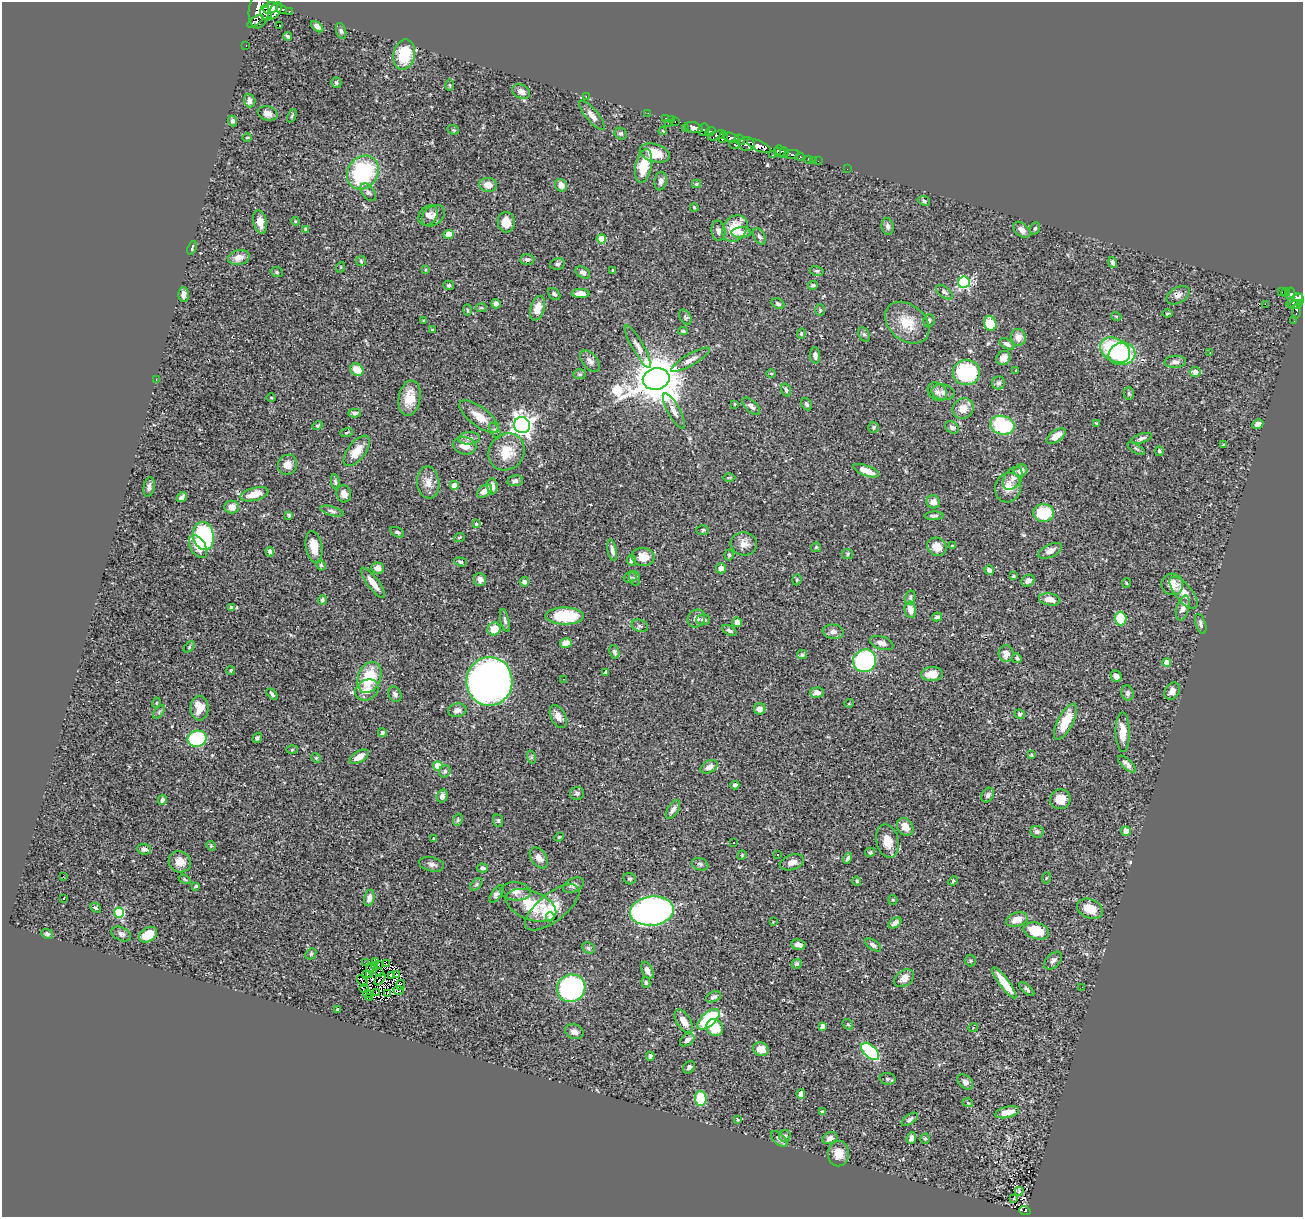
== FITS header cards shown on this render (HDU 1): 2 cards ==
NAXIS1  =                 1301
NAXIS2  =                 1215

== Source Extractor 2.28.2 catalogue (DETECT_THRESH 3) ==
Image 1301 x 1215 px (HDU 1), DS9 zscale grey, 1 PNG px = 1 image px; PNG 1305 x 1219 px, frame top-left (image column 1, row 1215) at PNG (2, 2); each listed source drawn as its Kron ellipse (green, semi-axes under 4 px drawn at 4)
Background 0.469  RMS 0.028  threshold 0.0832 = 3 sigma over >= 5 px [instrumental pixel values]
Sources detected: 416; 2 with non-positive FLUX_AUTO (blend fragments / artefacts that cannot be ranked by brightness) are neither listed nor drawn; the other 414 listed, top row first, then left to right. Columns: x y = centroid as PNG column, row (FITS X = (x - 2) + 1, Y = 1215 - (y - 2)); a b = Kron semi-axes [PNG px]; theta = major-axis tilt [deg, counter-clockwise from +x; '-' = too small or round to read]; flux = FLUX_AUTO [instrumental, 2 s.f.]
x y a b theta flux
270 8 7 5 24 390
282 9 5 3 - 160
259 10 18 10 84 1400
275 11 9 5 58 540
289 11 3 3 - 37
266 13 7 5 -66 330
255 21 9 3 33 98
280 26 2 2 - 7.5
317 27 7 4 -40 7.1
341 31 8 5 -73 3.9
288 36 4 3 - 3.9
246 45 3 2 - 7.1
404 55 15 10 78 56
336 83 5 5 - 3.1
450 85 6 4 -89 2.1
521 92 9 7 -30 12
586 96 2 2 - 38
250 101 6 5 - 8.3
268 113 10 7 -17 10
648 113 2 2 - 1.3
592 115 18 6 -50 12
292 116 7 3 67 2.4
666 118 3 2 - 13
671 120 3 2 - 5.7
233 121 5 4 - 4.2
675 121 3 2 - 11
668 123 2 2 - 23
694 128 9 5 -16 570
685 129 3 2 - 9.2
704 129 6 5 - 110
453 130 6 4 -21 2.4
663 131 4 3 - 1.6
710 132 5 4 - 100
621 134 6 5 - 3.8
717 135 9 4 18 99
247 137 4 3 - 1.8
723 137 5 4 - 130
731 138 8 4 -16 140
740 140 6 4 -57 87
747 144 7 7 - 240
734 145 5 4 - 50
759 146 13 5 -25 640
777 152 4 3 - 63
781 152 7 4 -65 63
784 152 5 3 - 110
655 153 15 9 -16 42
791 154 8 4 9 87
773 155 3 2 - 10
800 157 4 3 - 63
808 159 4 3 - 19
813 160 3 2 - 4.3
818 161 2 2 - 3.1
644 166 17 8 78 49
847 169 2 2 - 2.3
363 173 18 15 54 180
661 181 9 6 80 7.1
697 184 4 4 - 2.6
488 185 9 7 -7 19
561 185 6 5 - 12
368 192 10 6 -54 6.7
924 201 6 4 -23 3.4
694 207 4 3 - 2.2
428 215 11 8 50 8.4
433 216 13 9 38 10
295 221 4 3 - 1.6
260 222 12 6 -77 14
506 222 10 8 -84 24
888 226 8 6 -84 5.5
735 228 14 11 51 44
1035 228 6 4 71 3
306 229 4 4 - 3.9
1022 230 10 6 -40 11
718 231 10 7 -81 6.9
741 232 10 5 1 8.5
449 234 5 4 - 28
759 236 9 5 -61 5.3
601 239 4 4 - 49
192 248 7 2 71 2.5
239 257 11 7 15 14
527 259 7 5 2 4.8
361 261 5 5 - 2.5
1113 262 5 4 - 4
557 264 7 5 15 3.7
341 267 5 3 - 1.8
425 270 4 3 - 1.6
613 270 3 3 - 2.1
817 271 7 5 -14 3.3
277 272 6 5 - 2.7
583 273 8 5 -33 5.6
964 282 6 5 - 190
449 285 5 5 - 3
813 285 5 4 - 3.3
1281 291 3 3 - 15
944 292 10 5 -36 5.2
1286 292 4 3 - 66
581 293 9 4 -1 12
184 294 7 5 -87 9.5
554 294 7 5 -44 3.4
1291 294 6 4 82 43
1178 295 12 7 31 9.9
1298 298 5 3 - 99
1295 301 9 5 35 140
496 304 5 4 - 6.7
778 304 7 4 -28 4
1265 304 2 2 - 590
1295 304 7 3 15 110
481 308 5 3 - 2.1
537 308 13 7 72 21
467 310 6 3 -88 1.9
820 310 6 5 - 3
1297 311 8 4 84 33
1168 313 5 3 - 2
1116 316 5 3 - 1.5
685 317 8 5 -60 3.3
424 321 3 2 - 1.9
929 321 6 5 - 5.7
1294 321 2 2 - 2.3
907 323 25 17 -40 44
990 324 7 6 - 46
432 330 3 2 - 1.7
683 331 4 3 - 2.4
801 333 5 4 - 2.8
864 334 8 5 -60 3.8
1018 337 8 7 - 15
1007 344 8 5 -29 6.6
638 347 24 5 -60 11
1115 350 16 11 -30 150
1210 352 3 2 - 1.2
1122 354 13 11 10 130
815 355 8 5 -85 6.8
1003 358 7 6 - 12
691 360 22 5 30 12
590 361 12 7 -49 8.7
1175 362 11 6 2 7.5
357 370 7 5 -39 30
1016 371 3 2 - 1.5
966 372 13 12 - 170
1195 372 5 5 - 14
771 373 4 3 - 1.9
580 374 6 5 - 2.7
156 379 2 2 - 1.1
656 379 13 10 11 9200
998 383 6 6 - 4.1
786 390 6 4 -72 3.9
937 392 10 8 -40 9.4
943 392 11 7 -9 8.4
1129 394 6 5 - 2.9
271 398 5 3 - 1.5
410 398 18 11 80 37
735 404 3 2 - 1.3
806 404 6 5 - 4.5
751 406 11 5 -44 8.8
963 408 11 10 - 20
674 411 20 6 -61 13
355 413 6 4 -2 4.7
479 417 24 9 -37 26
1096 423 4 2 - 1.4
1258 424 5 4 - 8.7
522 425 8 8 - 980
1002 425 12 9 -15 130
318 426 5 4 - 2.6
874 427 5 5 - 3.5
952 427 7 5 -32 5.1
495 431 8 4 -62 3.7
346 433 6 3 19 2.1
1056 436 11 5 34 19
469 438 11 6 4 7.7
1142 438 11 4 17 6.2
1223 445 3 2 - 1.7
464 446 12 8 -13 23
1136 449 10 4 -32 3.5
357 451 18 8 53 28
1159 451 5 4 - 3.8
507 452 19 17 48 46
287 465 10 9 - 14
1020 470 7 6 - 12
866 471 13 5 -21 22
729 478 6 4 2 2.3
1013 478 12 8 56 9.9
515 481 8 5 8 5.6
335 482 7 4 -82 3.5
428 482 16 11 -83 19
454 485 4 4 - 26
492 486 8 5 -86 12
149 487 10 5 79 6.8
1008 487 15 13 77 25
485 491 8 5 39 16
254 494 14 6 15 29
344 494 8 7 - 11
182 497 6 4 41 6.3
933 502 7 6 - 13
232 507 7 6 - 15
332 511 12 4 -15 5.2
1044 513 10 9 - 79
289 515 4 3 - 2.7
934 516 9 4 1 5
476 524 4 4 - 1.9
703 530 6 5 - 3.4
397 532 7 4 -27 3.9
203 536 14 10 -80 240
459 537 5 3 - 1.7
744 544 13 11 -12 15
952 546 4 3 - 2.6
198 547 12 7 -58 24
314 547 16 8 -79 27
816 547 5 4 - 2.1
937 547 10 8 -32 20
612 550 11 4 -80 7.3
1050 551 13 6 24 9.1
270 552 5 4 - 5.5
848 554 5 5 - 2.7
729 555 5 4 - 3.7
643 557 11 9 -7 24
631 560 5 4 - 5.8
460 562 6 4 -18 2.9
321 565 5 4 - 2.6
378 568 6 5 - 13
721 568 5 5 - 9.5
989 570 5 4 - 7.5
1013 576 3 3 - 2.3
630 577 7 5 19 3.7
635 578 7 5 -73 3.9
480 580 6 6 - 12
797 580 5 4 - 2.4
1028 581 6 5 - 8.6
524 582 5 4 - 7.3
373 583 18 5 -53 20
1126 583 5 3 - 1.8
1172 584 11 10 - 22
1184 593 19 8 -50 22
910 598 7 5 77 3.9
1050 599 11 6 -9 13
322 600 4 4 - 4.3
231 607 4 3 - 2.3
1183 608 13 6 75 14
910 610 8 5 -80 14
565 616 19 8 -1 100
937 617 5 4 - 5.1
696 618 9 8 - 9.1
1121 619 7 6 - 59
505 620 12 4 -77 5
703 620 7 5 -1 5.8
737 622 5 5 - 12
1201 624 10 5 -73 5.1
640 626 8 6 -21 5.2
494 629 7 6 - 26
729 630 8 4 -28 4.8
833 632 10 7 -5 7.8
566 643 6 5 - 22
882 643 12 6 -19 9.6
189 647 6 4 47 2.3
614 652 7 4 -70 4.8
1006 654 8 7 - 17
802 655 5 4 - 3.6
1017 658 5 4 - 2.6
865 661 12 11 - 270
1167 662 4 4 - 32
231 670 4 3 - 2.2
606 672 4 3 - 3.1
932 674 11 7 3 23
1116 676 6 5 - 11
369 677 16 11 68 68
564 679 2 2 - 4.5
489 681 24 23 - 970
367 690 12 10 31 21
1172 691 9 7 58 8.8
817 693 7 5 4 11
1128 693 8 6 -75 5.1
272 694 7 4 -47 4.4
395 694 8 6 -62 5
156 703 5 3 - 1.4
849 703 4 3 - 1.1
200 708 12 9 90 27
760 709 6 5 - 9.6
457 710 9 6 9 9.2
159 712 8 4 54 3.1
1020 714 5 4 - 3.6
558 717 12 7 -62 11
1065 722 20 7 62 44
382 732 4 4 - 3
1123 732 20 7 -89 27
257 738 5 4 - 3.9
197 739 9 8 - 150
292 750 6 4 2 1.8
1031 755 4 3 - 1.7
359 757 11 5 30 18
531 757 7 4 -72 2.8
316 758 5 4 - 2
1127 764 11 5 -42 8.3
438 766 4 4 - 59
709 767 9 6 29 12
445 771 6 5 - 4.2
735 785 4 4 - 4.6
577 793 7 6 - 4.3
988 795 8 6 58 4.7
442 796 6 5 - 6.5
1060 799 10 10 - 22
162 800 5 4 - 4.3
673 809 11 5 58 7.3
458 820 6 4 70 2.8
498 821 6 5 - 2.8
905 827 9 7 -53 17
1126 831 5 5 - 17
1037 832 7 6 - 4.9
559 837 5 3 - 1.6
434 838 3 2 - 1.2
887 841 17 11 -76 25
734 843 2 2 - 1.1
211 846 5 4 - 2.2
144 849 7 5 -3 6.4
870 852 5 4 - 2.5
742 855 5 4 - 1.9
777 855 2 2 - 1.3
539 858 12 7 -55 12
848 858 5 3 - 3.9
180 862 11 10 - 19
792 862 12 7 18 12
432 864 12 7 -12 7.5
700 864 8 6 -19 4.7
482 868 5 4 - 5.5
63 876 3 2 - 2.4
1046 878 5 3 - 1.7
184 879 6 3 -31 2.2
630 879 6 5 - 3.6
857 881 5 4 - 2.2
953 881 5 4 - 2.2
476 884 7 4 45 4
573 885 11 6 27 6.7
196 886 3 3 - 2.3
516 891 15 9 -5 13
497 894 10 5 54 6.2
64 898 3 2 - 2.6
369 898 8 5 77 9
893 900 5 4 - 2.2
531 905 26 14 -21 66
552 907 33 14 38 46
95 908 6 3 -43 2.8
1090 909 13 9 -24 33
652 911 22 14 7 690
119 913 5 5 - 110
550 917 5 4 - 3.9
1017 920 11 7 17 22
773 922 3 3 - 1.2
895 923 7 4 32 8.4
1036 931 13 8 -15 52
47 934 6 4 -25 3.6
121 934 10 6 -25 6.5
148 935 10 7 33 41
798 945 7 5 -6 9.1
873 945 9 5 -34 5
588 948 7 5 -24 3.7
311 954 6 5 - 2.7
970 961 6 6 - 3.1
1053 961 11 6 44 6.5
376 962 4 2 - 1
366 963 2 2 - 2
378 964 4 2 - 1.7
386 964 4 2 - 2.3
797 964 5 4 - 3.8
375 965 4 2 - 0.52
371 968 5 2 - 2.3
647 970 9 5 -65 9.2
380 972 3 3 - 2.2
370 974 3 2 - 0.91
367 975 3 2 - 1.3
396 975 3 2 - 1.5
391 976 4 3 - 2.2
904 978 11 7 37 13
380 979 7 2 51 1.7
362 981 7 2 -51 0.73
646 983 5 4 - 2.8
1004 983 19 5 -53 39
401 985 5 2 - 1.8
1082 987 2 2 - 0.87
571 988 14 13 - 450
364 989 5 2 - 0.87
1027 989 9 4 -41 4.2
398 991 5 3 - 1.4
376 992 4 2 - 0.15
387 993 4 2 - 2
367 994 4 2 - 0.26
370 997 3 2 - 1.5
713 997 8 5 23 5.1
337 1010 4 3 - 2.7
708 1019 13 6 42 140
684 1021 13 7 -58 19
848 1024 6 4 -44 2.5
822 1026 4 4 - 11
715 1028 9 8 - 42
973 1028 5 3 - 1.5
574 1032 9 7 -21 8.9
687 1040 8 5 35 7.8
761 1049 8 6 -18 18
870 1051 11 6 -44 200
650 1056 4 3 - 4.8
689 1067 7 5 50 4.3
887 1079 8 6 -4 4.1
965 1082 9 6 -43 5.7
801 1094 5 4 - 16
701 1099 7 6 - 87
968 1103 5 3 - 1.5
822 1111 4 3 - 2.3
1007 1112 12 5 14 23
910 1119 9 4 36 4.8
738 1120 3 3 - 2.4
785 1136 6 6 - 3.7
830 1138 8 5 23 8.4
911 1138 6 4 68 8.3
779 1139 10 5 -44 5.8
925 1139 5 4 - 2.5
838 1154 12 10 89 21
1019 1191 4 3 - 2
1014 1199 3 2 - 2.8
1025 1211 6 4 -19 52
At the frame edge (FLAGS 8, measured only in part): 1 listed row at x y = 259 10
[2 non-positive-flux detections neither listed nor drawn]